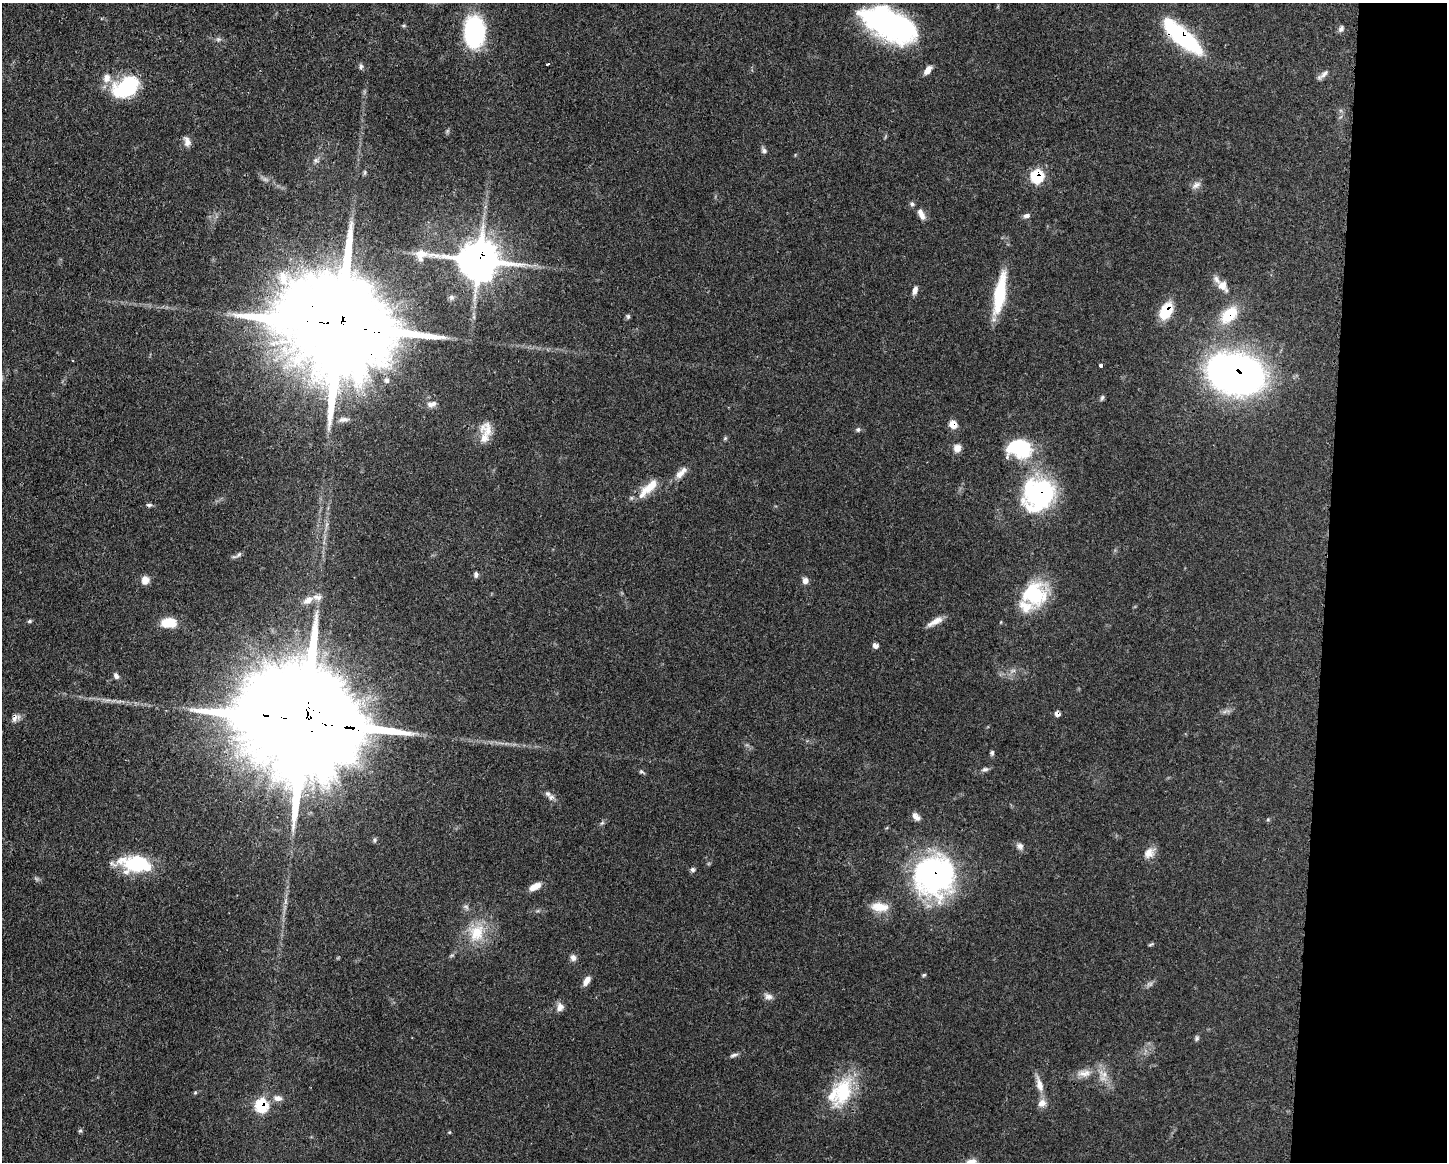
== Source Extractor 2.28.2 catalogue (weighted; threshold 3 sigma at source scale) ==
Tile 9 of 3 x 4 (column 3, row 3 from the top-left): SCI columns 3002-4446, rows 1163-2322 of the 4671 x 4645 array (HDU 1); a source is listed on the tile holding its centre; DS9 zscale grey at full resolution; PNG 1449 x 1164 px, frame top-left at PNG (2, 3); no overlay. Shown black and unused: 8% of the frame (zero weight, under 3 of 4 exposures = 1% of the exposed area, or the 3 px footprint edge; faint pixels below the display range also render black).
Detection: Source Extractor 2.28.2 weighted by HDU 2 'WHT'; one run over the whole footprint, this tile lists its part. Background 0.0543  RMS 0.0032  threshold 0.0146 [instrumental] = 3 sigma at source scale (4.5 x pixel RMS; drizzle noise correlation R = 1.50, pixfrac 1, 0.05/0.05 arcsec/px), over >= 5 px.
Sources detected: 104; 3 too faint to see at this stretch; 4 inside a brighter object's white glare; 1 cosmic-ray / hot-pixel residue — not listed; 10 inside a brighter listed object's ellipse — not listed separately; the other 86 listed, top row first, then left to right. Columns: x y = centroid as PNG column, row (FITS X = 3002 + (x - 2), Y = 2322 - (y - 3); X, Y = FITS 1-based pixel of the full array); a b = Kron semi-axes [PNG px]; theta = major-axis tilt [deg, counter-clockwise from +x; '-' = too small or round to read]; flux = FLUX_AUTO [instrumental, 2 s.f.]
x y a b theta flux
890 24 55 26 -25 77
1341 29 9 7 61 1.1
474 31 28 19 -90 39
1182 37 45 14 -40 39
218 39 7 4 0 0.68
548 64 3 2 - 0.84
361 66 8 6 83 0.8
928 70 11 6 51 2.7
1323 75 19 5 39 1.5
126 87 32 21 31 21
187 141 14 7 -74 1.8
764 150 8 6 -59 0.89
316 160 8 6 13 0.99
365 172 7 5 89 0.57
1037 176 7 7 - 23
1196 185 14 8 31 1.7
912 204 6 5 - 0.7
922 216 11 8 -64 1.8
1026 216 9 6 9 1.1
479 260 16 12 -7 1000
1223 286 17 10 -51 3.6
915 290 11 5 74 1.5
1000 293 52 13 80 17
1166 311 13 9 62 15
1229 315 24 15 45 11
628 316 6 5 - 0.59
341 326 40 25 -11 12000
1101 366 3 3 - 2.1
1236 374 45 31 -13 180
1102 398 8 4 65 0.62
432 404 14 8 10 2
344 419 15 6 2 1.6
953 424 8 7 - 3.4
858 430 6 6 - 0.68
485 437 35 11 -79 4.7
725 438 6 5 - 0.45
957 448 10 10 - 2.1
1019 448 28 21 -3 21
681 473 19 8 46 2.9
651 486 27 11 40 6.5
1039 494 33 29 50 52
149 505 8 5 0 0.69
239 555 11 5 37 0.92
476 575 7 5 -88 0.87
145 580 11 10 - 2.3
805 581 8 7 - 1.5
1034 594 25 23 33 24
308 600 16 9 33 2.9
29 621 7 4 27 0.53
935 621 21 6 29 3
168 623 17 10 2 7
875 646 6 5 - 1.6
1013 671 9 4 9 0.9
116 676 9 6 -61 1.1
15 718 11 7 67 1.6
304 722 40 28 -11 13000
992 753 6 5 - 0.61
985 769 10 6 10 0.9
642 772 9 4 -29 0.6
548 794 10 7 -43 1.4
916 817 12 6 -46 2
602 823 7 4 33 0.58
375 840 7 5 49 0.63
1020 846 11 9 -43 1.4
1149 853 16 12 41 3.1
135 864 38 18 -4 20
692 869 7 5 -46 0.81
934 875 45 43 64 74
535 887 14 7 28 3.3
880 907 22 11 -5 5.6
476 933 25 21 67 11
1150 944 7 3 22 0.44
573 957 9 7 -77 1.3
924 975 5 4 - 0.42
586 981 12 7 58 2.3
768 996 12 8 -26 1.6
560 1007 11 9 75 2
1197 1038 7 5 60 0.68
734 1055 12 5 18 0.97
1084 1073 22 10 7 4.1
1039 1084 23 8 -74 3.4
843 1092 45 23 68 19
195 1093 6 4 19 0.39
278 1098 13 7 -11 2.2
261 1105 8 7 - 22
80 1131 5 5 - 0.52
Overlapping masked pixels (flux is a lower limit): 13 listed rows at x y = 1182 37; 1037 176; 479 260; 1166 311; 1229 315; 341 326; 1236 374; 953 424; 1039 494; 15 718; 304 722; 934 875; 261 1105
Isophote crosses this tile's border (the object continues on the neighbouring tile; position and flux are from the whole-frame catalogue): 1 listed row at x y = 890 24